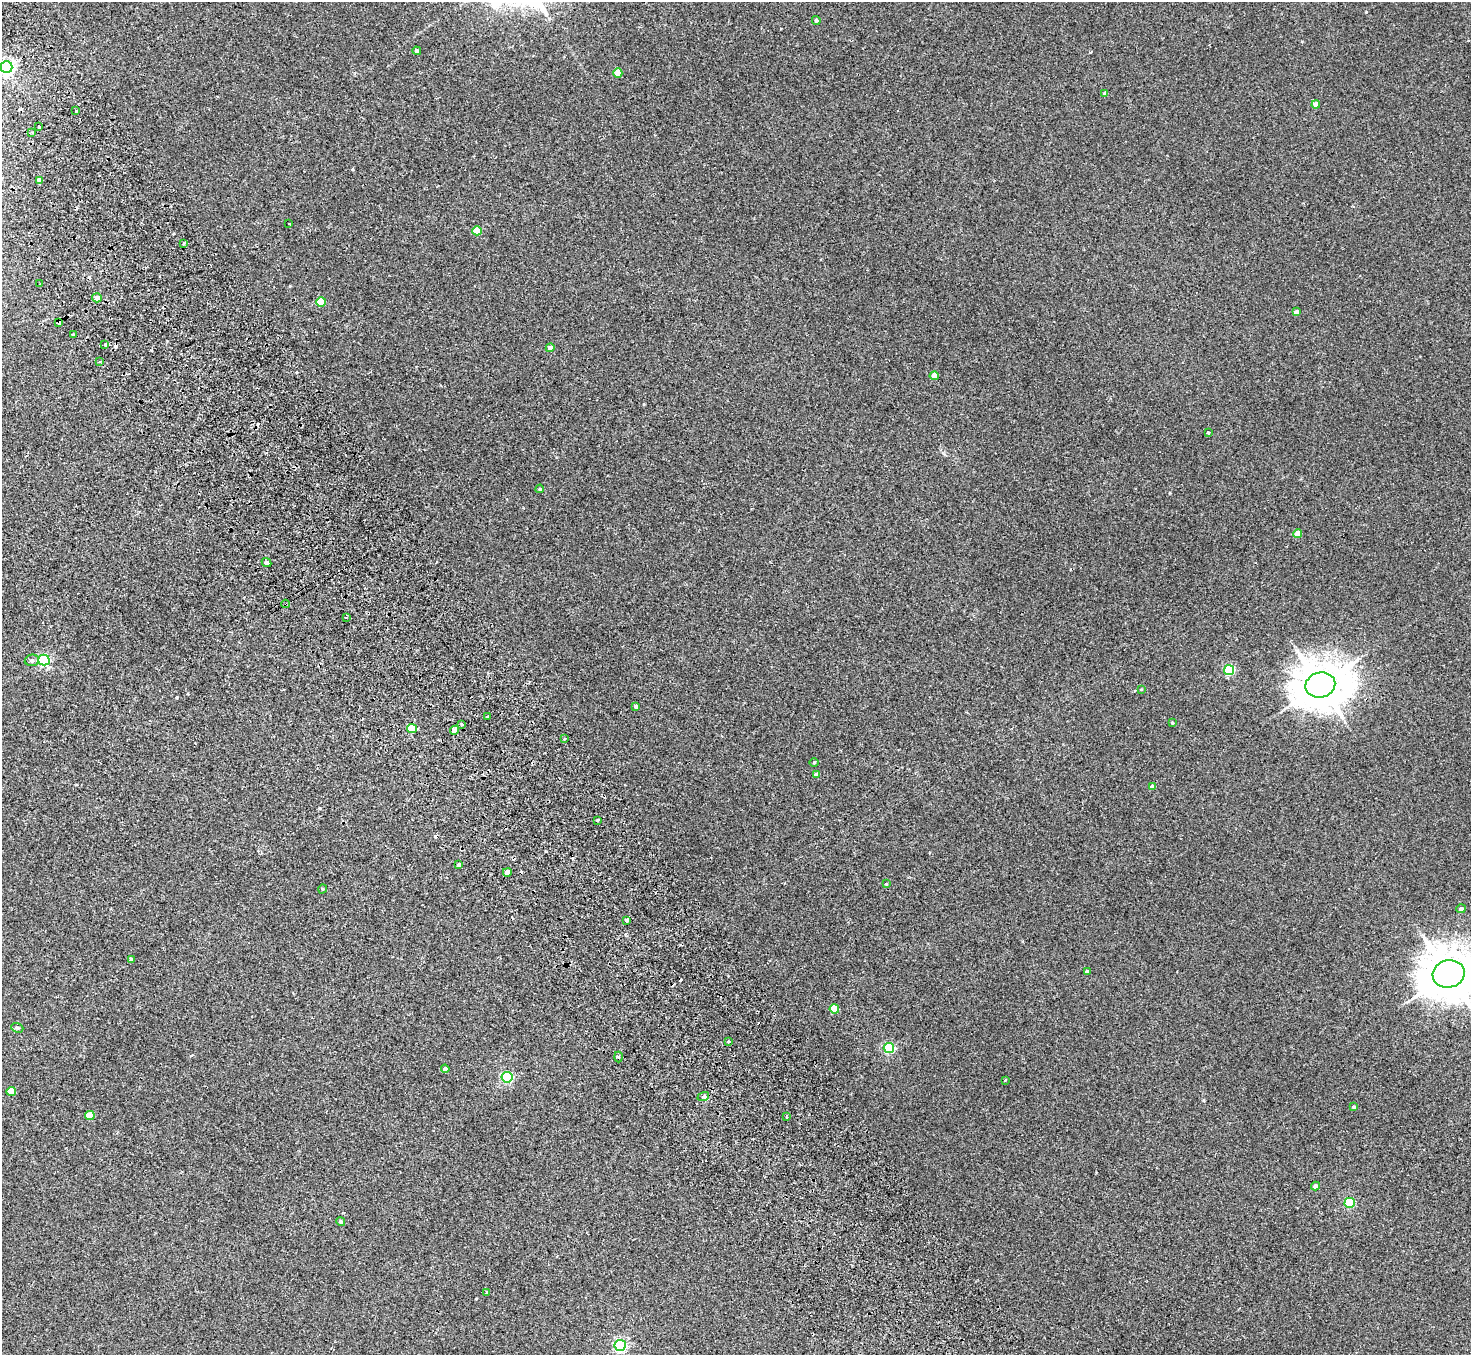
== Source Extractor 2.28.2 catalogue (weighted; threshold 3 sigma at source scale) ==
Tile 11 of 4 x 4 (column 3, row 3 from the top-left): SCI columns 2992-4460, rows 1688-3040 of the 5980 x 5944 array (HDU 1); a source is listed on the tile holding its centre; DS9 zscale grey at full resolution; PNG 1473 x 1357 px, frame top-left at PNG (2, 2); each listed source drawn as its Kron ellipse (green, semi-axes under 4 px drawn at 4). Shown black and unused: <1% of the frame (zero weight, under 2 of 3 exposures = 3% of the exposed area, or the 3 px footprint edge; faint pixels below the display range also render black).
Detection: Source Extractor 2.28.2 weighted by HDU 2 'WHT'; one run over the whole footprint, this tile lists its part. Background 0.0219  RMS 0.0068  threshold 0.0305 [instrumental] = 3 sigma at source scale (4.5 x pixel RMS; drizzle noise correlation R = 1.50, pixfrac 1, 0.05/0.05 arcsec/px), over >= 5 px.
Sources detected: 80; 8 cosmic-ray / hot-pixel residue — neither listed nor drawn; the other 72 listed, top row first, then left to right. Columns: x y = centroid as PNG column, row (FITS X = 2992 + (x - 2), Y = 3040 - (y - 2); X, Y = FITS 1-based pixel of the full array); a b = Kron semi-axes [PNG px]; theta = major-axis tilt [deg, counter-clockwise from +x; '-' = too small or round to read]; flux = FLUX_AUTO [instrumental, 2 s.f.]
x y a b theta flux
816 21 4 4 - 1
417 51 4 4 - 1.5
6 67 6 6 - 210
618 73 5 4 - 7.7
1105 93 4 3 - 1.2
1316 105 4 4 - 5.9
76 110 3 3 - 2
39 127 4 3 - 3.2
32 132 3 2 - 1
39 180 4 3 - 4.1
289 224 3 2 - 1
477 231 5 4 - 9.4
184 243 3 2 - 1.4
40 284 3 3 - 0.81
97 298 5 4 - 4.6
321 302 5 5 - 15
1296 312 4 4 - 2.8
59 322 4 4 - 3.2
73 335 3 3 - 6.5
105 345 3 3 - 3.3
550 348 4 4 - 3.3
100 361 3 2 - 0.91
934 376 4 4 - 6.8
1208 432 3 3 - 2.4
540 489 4 3 - 0.75
1297 534 4 4 - 9.3
266 563 5 4 - 1.4
286 604 4 3 - 0.71
346 617 4 2 - 0.4
32 660 7 5 9 1.8
44 660 5 5 - 84
1229 670 5 5 - 57
1320 685 15 12 14 2600
1141 689 4 2 - 0.49
636 706 4 3 - 3.6
488 716 3 3 - 2.2
1172 723 3 3 - 0.69
462 724 3 3 - 1.6
412 729 5 4 - 19
454 730 5 4 - 20
564 739 3 3 - 0.89
814 762 4 3 - 0.56
817 774 4 3 - 2.6
1152 787 4 4 - 3.2
598 820 3 3 - 1.4
459 865 4 4 - 2.9
507 872 4 4 - 4.1
886 884 3 3 - 0.55
322 889 5 3 - 0.54
1461 909 5 4 - 1.7
627 920 4 3 - 4.3
132 960 3 3 - 2.7
1087 972 4 3 - 2
1449 974 16 13 14 3200
834 1009 5 4 - 20
17 1028 6 4 -19 0.98
729 1042 3 3 - 2.3
889 1048 5 5 - 57
618 1057 5 3 - 0.88
445 1069 4 4 - 1.7
507 1077 5 5 - 70
1005 1080 3 3 - 0.56
11 1091 5 4 - 8.6
703 1097 6 4 18 0.98
1354 1107 3 3 - 4.9
90 1115 5 4 - 13
786 1117 3 2 - 1.1
1316 1186 4 4 - 2.9
1350 1203 5 5 - 46
341 1221 4 4 - 1.6
487 1292 4 3 - 0.93
620 1345 5 5 - 110
Overlapping masked pixels (flux is a lower limit): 2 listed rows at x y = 59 322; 286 604
Isophote crosses this tile's border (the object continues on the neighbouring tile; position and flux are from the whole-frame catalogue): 2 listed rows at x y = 6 67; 1449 974
Unlisted compact peaks at least as high as the median listed source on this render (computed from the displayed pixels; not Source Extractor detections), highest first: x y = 1366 12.